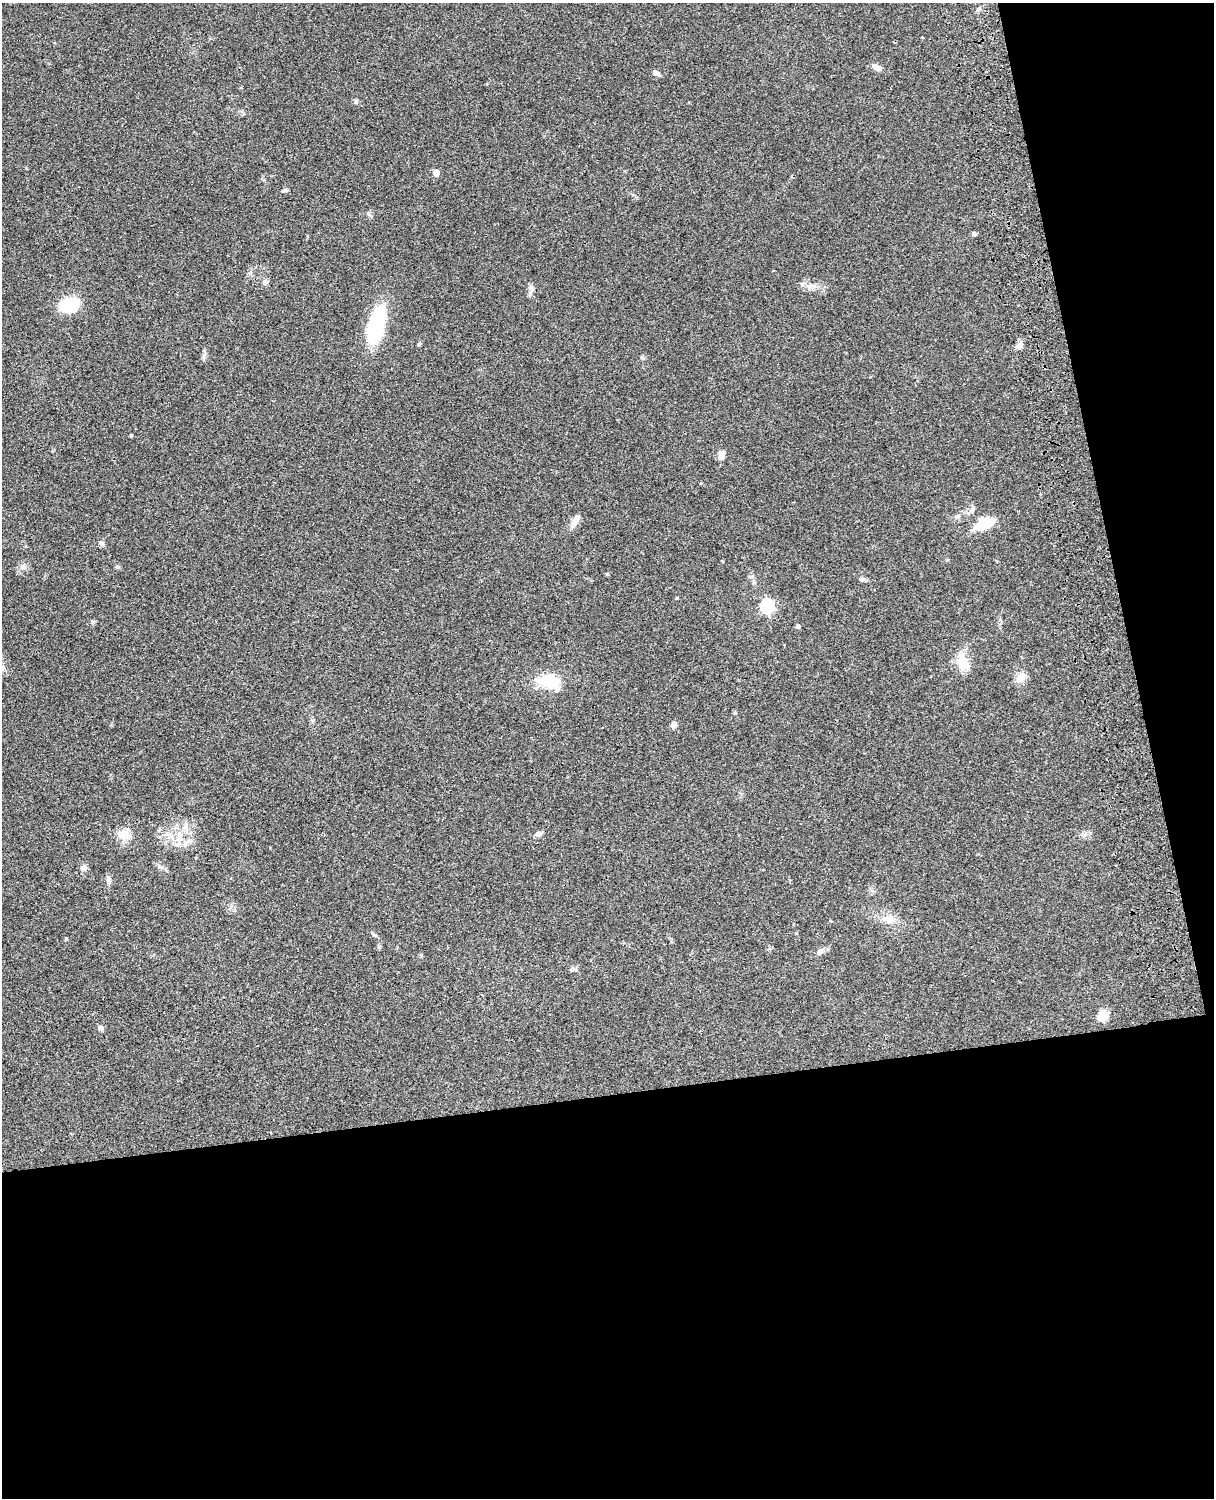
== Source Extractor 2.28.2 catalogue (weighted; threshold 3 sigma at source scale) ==
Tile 12 of 4 x 3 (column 4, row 3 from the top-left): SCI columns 3757-4968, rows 276-1771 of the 5086 x 4925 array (HDU 1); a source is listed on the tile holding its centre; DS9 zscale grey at full resolution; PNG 1216 x 1500 px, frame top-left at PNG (2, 3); no overlay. Shown black and unused: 33% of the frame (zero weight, under 3 of 4 exposures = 6% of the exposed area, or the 3 px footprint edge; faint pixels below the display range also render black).
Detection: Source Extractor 2.28.2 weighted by HDU 2 'WHT'; one run over the whole footprint, this tile lists its part. Background 0.0882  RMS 0.0061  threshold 0.0275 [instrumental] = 3 sigma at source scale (4.5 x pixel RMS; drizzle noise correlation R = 1.50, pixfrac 1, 0.05/0.05 arcsec/px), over >= 5 px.
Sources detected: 43; all 43 listed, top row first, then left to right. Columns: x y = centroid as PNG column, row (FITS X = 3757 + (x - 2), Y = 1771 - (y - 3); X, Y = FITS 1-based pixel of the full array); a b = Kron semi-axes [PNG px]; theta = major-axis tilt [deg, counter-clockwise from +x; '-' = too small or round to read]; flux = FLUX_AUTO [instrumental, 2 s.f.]
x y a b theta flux
979 10 7 3 19 1.1
877 67 16 6 -23 3
656 73 9 5 -32 2.2
436 173 5 4 - 7.2
285 190 7 4 13 1.1
974 234 5 5 - 1.3
265 282 8 6 50 1.8
811 286 15 5 12 3.3
531 289 14 6 82 2.3
70 304 20 14 17 26
376 325 43 17 77 39
419 344 5 4 - 0.8
1020 345 10 7 49 2.8
642 357 5 5 - 0.87
131 435 5 3 - 0.54
721 455 11 7 87 3.6
972 510 7 6 - 1.7
577 517 9 6 27 2.4
984 524 24 12 25 14
102 543 7 6 - 1.8
23 566 7 6 - 1.7
117 566 6 5 - 0.95
677 598 4 3 - 0.56
767 606 6 6 - 90
92 622 6 5 - 1
798 626 4 4 - 1.4
963 663 21 14 -71 11
3 668 7 4 -71 1.2
1021 677 14 10 53 5.5
549 681 18 11 -26 28
673 725 7 6 - 2.2
179 834 8 5 -45 2.1
538 834 8 6 23 1.9
124 835 19 12 -4 7.3
161 867 9 6 -27 1.9
84 868 9 7 11 2.4
108 879 9 6 -65 1.9
889 919 20 10 -10 6.7
374 935 11 4 -36 1.2
66 939 4 4 - 0.6
820 951 9 6 39 2.4
1103 1015 6 5 - 29
101 1028 8 6 -53 1.4
Unlisted compact peaks at least as high as the median listed source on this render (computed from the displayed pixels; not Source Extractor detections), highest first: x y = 356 102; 368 213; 204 355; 864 579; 607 574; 735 713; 421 955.